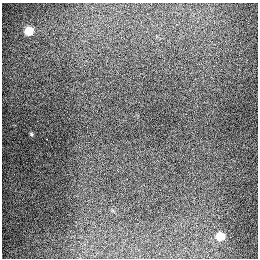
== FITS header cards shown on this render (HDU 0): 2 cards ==
NAXIS1  =                  256
NAXIS2  =                  256

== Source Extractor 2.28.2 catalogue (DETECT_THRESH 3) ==
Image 256 x 256 px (HDU 0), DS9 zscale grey, 1 PNG px = 1 image px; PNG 260 x 260 px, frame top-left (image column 1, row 256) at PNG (2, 3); no overlay
Background 1290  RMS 26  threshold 79.2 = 3 sigma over >= 5 px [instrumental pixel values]
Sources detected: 4; all 4 listed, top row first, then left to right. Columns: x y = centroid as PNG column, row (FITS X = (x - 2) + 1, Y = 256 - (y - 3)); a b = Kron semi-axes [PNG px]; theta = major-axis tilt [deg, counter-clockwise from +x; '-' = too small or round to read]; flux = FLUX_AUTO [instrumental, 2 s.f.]
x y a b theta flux
29 31 5 5 - 89000
31 134 4 4 - 2300
47 139 3 2 - 4500
220 236 5 5 - 69000